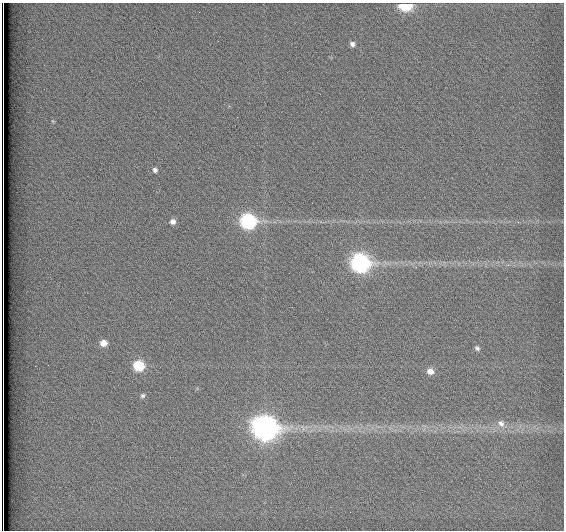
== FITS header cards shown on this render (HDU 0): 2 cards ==
NAXIS1  =                  562          / # of pixels in <axis direction>
NAXIS2  =                  528          / # of pixels in <axis direction>

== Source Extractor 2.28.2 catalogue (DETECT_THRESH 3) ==
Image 562 x 528 px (HDU 0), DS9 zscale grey, 1 PNG px = 1 image px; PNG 566 x 532 px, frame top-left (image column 1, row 528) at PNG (2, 3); no overlay
Background 1790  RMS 4.7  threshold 14.2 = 3 sigma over >= 5 px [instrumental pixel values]
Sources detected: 15; all 15 listed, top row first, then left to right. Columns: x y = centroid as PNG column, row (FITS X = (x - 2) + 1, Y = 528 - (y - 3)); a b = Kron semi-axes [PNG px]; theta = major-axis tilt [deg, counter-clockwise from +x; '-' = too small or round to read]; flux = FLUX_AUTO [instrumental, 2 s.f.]
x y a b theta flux
405 5 9 6 -2 15000
352 44 6 5 - 1100
53 121 6 5 - 440
155 170 6 5 - 930
173 221 6 6 - 1400
248 221 8 8 - 62000
360 263 9 9 - 120000
103 343 8 7 - 2800
477 348 7 5 -46 800
139 366 7 7 - 15000
430 371 7 6 - 2400
143 396 6 6 - 760
501 423 11 9 -46 2300
265 428 11 10 - 320000
3 528 7 2 -89 1700
At the frame edge (FLAGS 8, measured only in part): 2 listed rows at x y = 405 5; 3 528